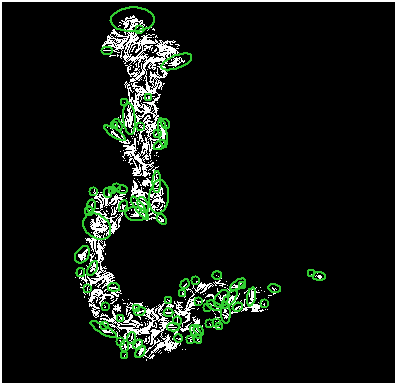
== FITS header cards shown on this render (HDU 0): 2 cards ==
NAXIS1  =                  393
NAXIS2  =                  381

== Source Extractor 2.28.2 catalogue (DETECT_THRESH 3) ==
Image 393 x 381 px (HDU 0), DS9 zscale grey, 1 PNG px = 1 image px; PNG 397 x 385 px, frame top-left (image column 1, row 381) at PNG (2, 2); each listed source drawn as its Kron ellipse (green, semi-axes under 4 px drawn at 4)
Background 0.497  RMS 6.0e-07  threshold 1.79e-06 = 3 sigma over >= 5 px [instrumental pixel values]
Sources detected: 161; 84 with non-positive FLUX_AUTO (blend fragments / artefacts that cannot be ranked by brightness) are neither listed nor drawn; the other 77 listed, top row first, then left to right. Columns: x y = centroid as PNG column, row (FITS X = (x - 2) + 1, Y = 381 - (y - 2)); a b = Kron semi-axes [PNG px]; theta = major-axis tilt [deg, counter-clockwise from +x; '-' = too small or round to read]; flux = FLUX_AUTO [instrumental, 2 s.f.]
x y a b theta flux
133 20 22 12 2 0.53
140 30 3 2 - 0.28
108 50 6 2 0 0.8
177 62 16 6 20 1.4
148 98 3 3 - 0.31
124 102 3 2 - 0.012
129 119 16 6 -85 0.72
165 124 5 2 - 0.3
118 125 6 2 -56 0.22
115 126 3 2 - 0.058
140 126 3 2 - 0.057
115 133 12 3 -33 1.8
158 133 3 2 - 0.022
163 133 15 4 -82 2
160 145 6 2 33 0.32
157 182 11 3 89 1.1
116 188 3 2 - 0.19
113 190 2 2 - 0.25
122 190 5 2 - 0.17
94 191 4 3 - 0.16
108 193 5 2 - 0.27
159 197 17 10 84 4.2
143 205 8 5 -72 0.24
91 206 7 3 81 0.74
123 206 6 3 66 0.59
140 208 14 3 -53 0.96
89 211 4 2 - 0.28
136 214 11 7 -8 1.3
162 219 6 4 -50 1.5
97 226 15 11 -37 0.44
82 255 9 6 57 0.78
93 268 8 3 62 1.2
81 272 4 2 - 0.22
312 274 3 2 - 0.11
217 275 4 2 - 0.34
319 276 6 4 -6 0.99
196 281 3 2 - 0.32
185 284 5 2 - 0.79
238 284 8 4 35 1.8
242 286 4 2 - 0.34
114 287 6 2 -6 0.54
275 288 6 3 -16 0.54
87 289 3 2 - 0.72
183 294 3 2 - 0.18
251 297 9 4 79 0.93
222 299 10 6 57 0.17
230 299 11 5 51 1.8
169 300 4 2 - 0.17
199 301 3 2 - 0.0075
264 303 2 2 - 0.17
105 306 3 2 - 0.22
214 306 8 2 -27 0.12
208 307 3 2 - 0.097
238 307 5 2 - 0.023
137 308 2 2 - 0.25
140 311 6 2 13 0.32
168 313 5 2 - 0.53
226 313 11 5 -87 0.41
121 318 3 2 - 0.17
177 321 4 2 - 0.037
217 322 3 2 - 0.098
210 323 4 2 - 0.18
105 326 2 2 - 0.24
173 327 6 2 2 0.89
219 327 2 2 - 0.046
104 330 15 4 -30 1.5
199 330 6 2 -50 0.14
196 332 8 2 -51 0.69
131 338 6 2 75 0.7
179 338 4 2 - 0.16
198 339 5 4 - 0.34
191 340 4 2 - 0.21
121 342 2 2 - 0.016
138 345 5 3 - 0.2
125 346 6 2 87 0.35
140 352 7 3 54 1
124 355 3 3 - 0.38
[84 non-positive-flux detections neither listed nor drawn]